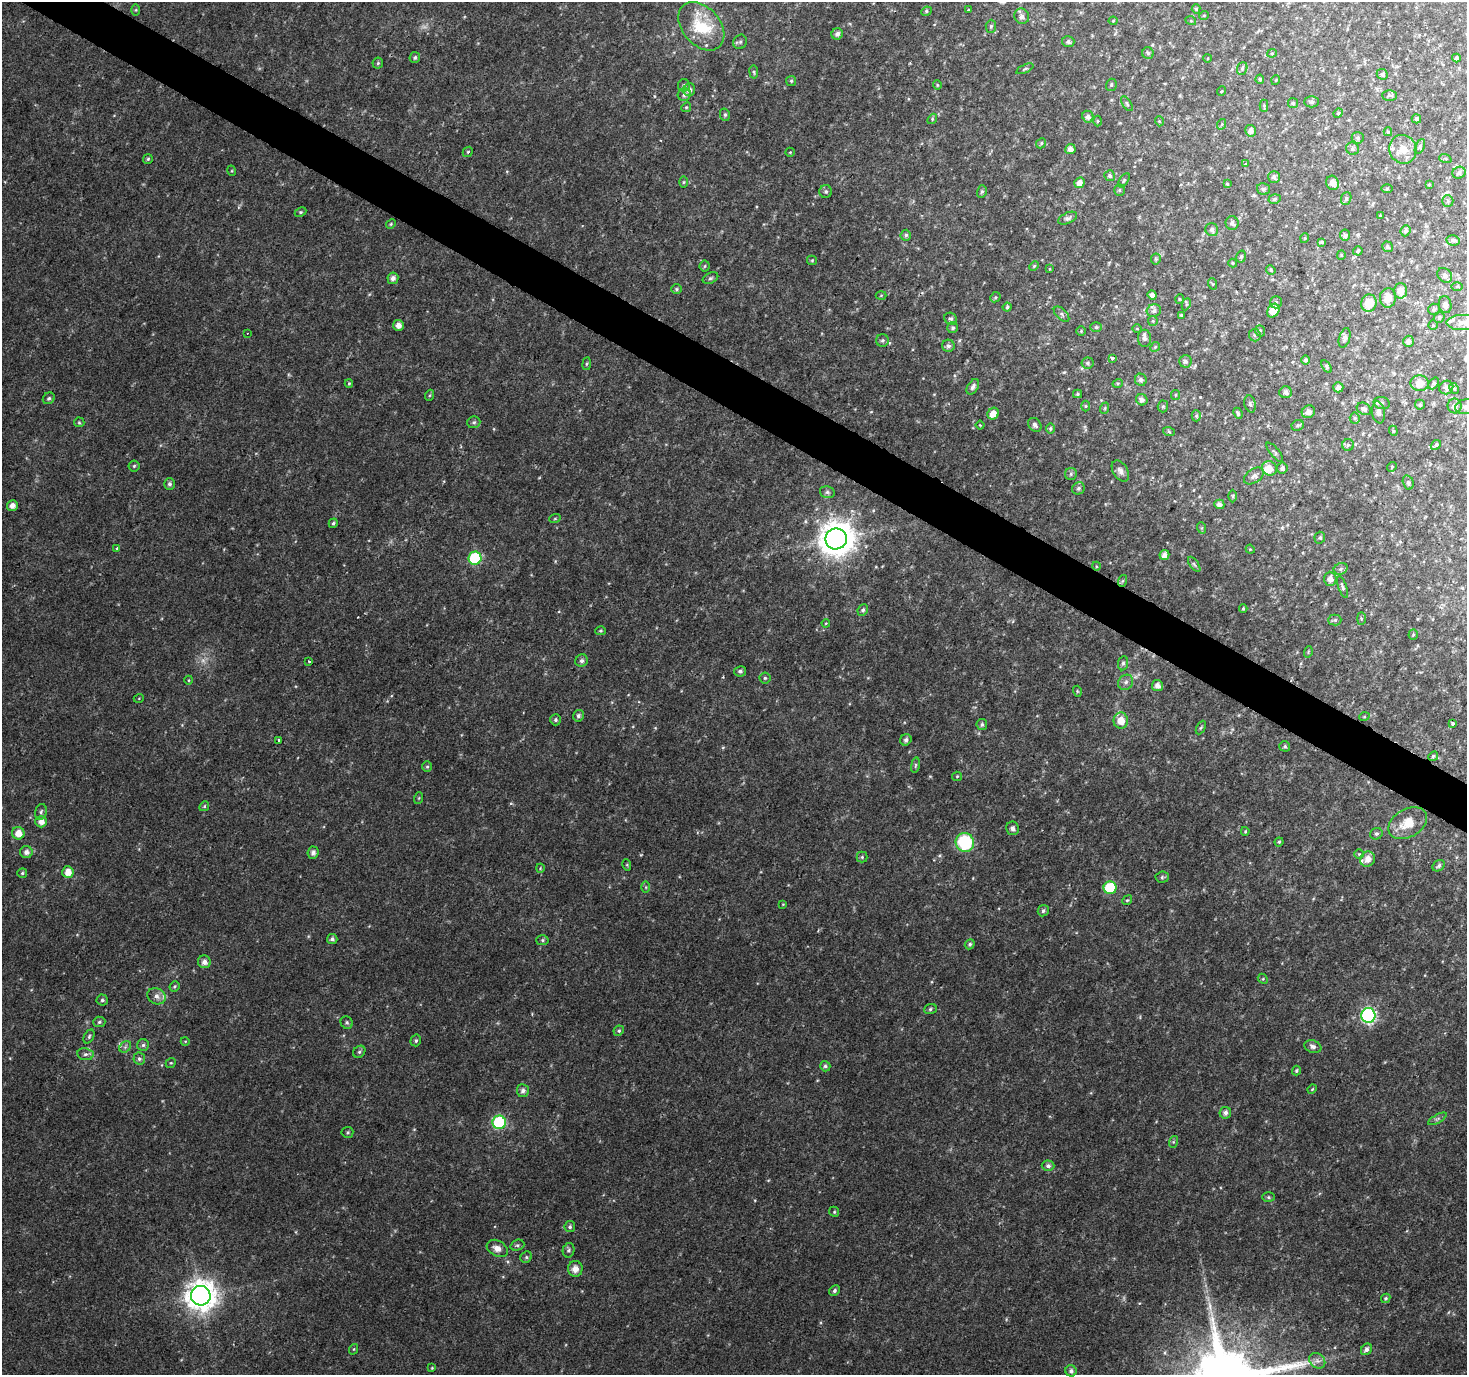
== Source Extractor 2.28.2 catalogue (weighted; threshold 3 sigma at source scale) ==
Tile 11 of 4 x 4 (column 3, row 3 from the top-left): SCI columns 2931-4395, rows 1564-2936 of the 5865 x 5939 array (HDU 1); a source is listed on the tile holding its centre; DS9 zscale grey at full resolution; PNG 1469 x 1377 px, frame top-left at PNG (2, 2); each listed source drawn as its Kron ellipse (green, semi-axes under 4 px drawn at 4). Shown black and unused: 3% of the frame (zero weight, under 2 of 3 exposures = <1% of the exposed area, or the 3 px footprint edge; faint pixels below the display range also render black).
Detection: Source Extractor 2.28.2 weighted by HDU 2 'WHT'; one run over the whole footprint, this tile lists its part. Background 0.0253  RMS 0.0055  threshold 0.0249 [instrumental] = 3 sigma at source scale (4.5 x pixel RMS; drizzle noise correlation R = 1.50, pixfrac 1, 0.0396/0.0396 arcsec/px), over >= 5 px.
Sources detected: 335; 3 too faint to see at this stretch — neither listed nor drawn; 7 inside a brighter listed object's ellipse — not listed separately; the other 325 listed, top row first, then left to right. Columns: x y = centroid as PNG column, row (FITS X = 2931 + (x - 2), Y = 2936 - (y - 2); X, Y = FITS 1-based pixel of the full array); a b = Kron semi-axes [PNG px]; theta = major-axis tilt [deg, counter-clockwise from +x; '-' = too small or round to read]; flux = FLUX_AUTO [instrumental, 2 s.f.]
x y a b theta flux
1196 9 5 4 - 0.88
136 10 6 4 89 0.67
968 10 3 2 - 0.33
926 11 5 4 - 0.84
1204 15 5 3 - 0.47
1022 16 8 7 - 2.6
1113 21 4 4 - 0.54
1191 21 5 3 - 0.52
701 26 27 18 -49 30
991 26 6 5 - 0.96
837 34 6 5 - 2.3
740 42 7 6 - 1.4
1068 42 6 5 - 1.5
1148 53 6 5 - 1.1
1272 53 4 4 - 0.62
415 57 5 5 - 1.1
1208 58 4 3 - 0.43
1456 58 4 4 - 1.7
378 63 6 5 - 0.82
1242 68 6 5 - 1
1025 69 9 4 24 0.9
754 72 6 4 -81 0.87
1382 74 6 5 - 1.3
1260 79 4 4 - 1.1
1276 80 5 3 - 0.43
791 81 5 5 - 0.86
684 85 6 6 - 1.4
937 85 5 4 - 0.61
1111 85 6 5 - 1.1
689 90 6 6 - 2.9
1222 91 5 3 - 0.47
684 95 7 6 - 2.1
1389 95 7 5 0 1.1
1312 102 7 5 0 1.2
1293 103 5 5 - 1
1127 104 8 4 -55 1.1
1264 106 6 4 -89 0.76
686 107 5 4 - 0.8
1338 113 5 4 - 0.66
725 115 6 5 - 1.1
1088 117 6 5 - 2.2
932 119 5 4 - 0.81
1416 119 5 4 - 1.1
1097 121 5 3 - 0.61
1159 121 5 3 - 0.51
1222 124 5 3 - 0.51
1251 131 6 5 - 2.2
1388 132 4 3 - 0.86
1358 138 6 5 - 1.1
1041 143 5 4 - 0.86
1420 146 8 4 65 0.91
1070 149 5 5 - 2.9
1352 149 7 6 - 1.2
1403 149 14 13 - 7
468 152 5 4 - 0.78
790 152 5 4 - 0.61
148 159 5 5 - 0.85
1445 159 6 4 -20 0.81
1246 164 4 4 - 0.79
232 171 5 3 - 0.52
1459 173 7 6 - 1.8
1110 176 5 5 - 1.5
1274 177 6 6 - 1.8
1124 180 8 4 55 0.84
684 182 6 4 89 0.69
1080 183 5 5 - 3.6
1332 183 7 6 - 3.3
1227 184 4 3 - 0.74
1429 184 4 4 - 0.49
1263 189 6 5 - 1.2
1387 189 5 4 - 0.59
1119 190 5 5 - 0.71
826 191 6 6 - 1.2
982 191 6 5 - 1.1
1346 198 6 5 - 1.1
1274 199 6 4 17 1
1448 201 6 5 - 0.94
301 212 6 4 26 0.88
1380 216 3 2 - 0.41
1068 218 10 5 25 1.9
1232 223 7 6 - 1.7
391 224 5 4 - 0.71
1212 230 6 6 - 2
1406 231 6 4 67 1.5
906 235 5 5 - 1.3
1345 235 5 5 - 1.7
1305 238 5 3 - 0.55
1453 240 7 5 -11 1.3
1322 242 3 3 - 0.9
1387 247 5 5 - 1.2
1358 251 5 4 - 0.86
1341 255 4 4 - 0.64
1241 257 6 5 - 1
1156 259 5 5 - 0.79
812 260 5 4 - 0.68
1233 263 4 4 - 0.59
705 266 5 5 - 0.8
1034 266 5 4 - 0.77
1050 269 4 2 - 0.37
1271 270 5 4 - 0.7
1445 275 8 6 -45 1.7
393 278 5 5 - 2.4
710 278 8 5 27 1.1
1213 284 6 3 -70 0.6
1457 286 6 4 1 0.72
676 289 5 5 - 0.87
1400 291 7 7 - 4.8
881 295 5 3 - 0.51
1152 295 5 4 - 2.5
995 297 5 4 - 0.79
1388 298 10 8 83 5.8
1179 299 5 3 - 0.52
1276 302 6 5 - 1.3
1369 303 9 7 75 11
1186 304 6 4 65 0.9
1445 305 8 6 -79 2.4
1007 307 4 4 - 0.93
1434 309 6 5 - 0.91
1154 311 7 6 - 1.7
1273 311 7 5 59 7.4
1062 314 9 5 -44 1.5
1181 315 3 3 - 0.64
1439 317 6 5 - 0.78
951 319 6 5 - 1.2
1153 321 5 4 - 0.7
1462 322 16 7 0 5.3
398 325 5 5 - 3.4
1433 325 4 4 - 0.55
1096 327 6 5 - 0.96
953 328 5 5 - 1.1
1137 329 5 3 - 0.45
1081 331 5 5 - 0.69
1260 331 6 4 -69 0.83
247 333 3 2 - 0.68
1255 335 6 6 - 1.1
1144 338 8 6 90 1.4
1345 338 10 5 73 1.8
882 340 6 6 - 1.5
1408 341 6 5 - 1.9
948 346 6 6 - 1.8
1155 347 5 4 - 0.65
1112 358 3 3 - 3.7
1305 360 4 4 - 1.3
1185 361 6 6 - 1.5
1087 363 6 5 - 1.1
587 364 6 3 82 0.79
1326 366 7 4 -57 0.89
1141 380 6 6 - 2
349 383 4 4 - 0.64
1118 383 5 3 - 0.68
1419 383 9 7 -5 6.3
1434 383 6 4 51 1.2
973 387 8 5 59 2.2
1338 387 5 5 - 2.6
1446 387 7 6 - 2
1454 388 5 4 - 0.83
1286 392 6 6 - 2.3
1077 394 4 4 - 0.75
430 395 6 3 70 0.71
1175 395 5 4 - 0.71
49 398 6 5 - 1.3
1142 400 6 5 - 2.3
1382 403 8 6 -14 1.5
1250 404 9 5 -75 1.7
1420 405 5 5 - 1.1
1086 406 5 3 - 0.54
1163 406 6 5 - 0.9
1454 406 7 7 - 2.6
1466 407 10 7 14 2.7
1105 408 6 3 72 0.69
1364 409 7 5 -30 2.3
1308 412 7 6 - 2.5
1379 412 11 6 -81 3.1
1238 413 6 4 -65 1.4
993 414 6 5 - 5.1
1196 416 6 4 -90 0.87
1355 418 5 5 - 0.94
79 422 5 5 - 0.78
474 422 6 6 - 1.3
980 425 4 3 - 0.5
1035 425 7 6 - 2.2
1298 425 6 5 - 1.1
1050 428 5 4 - 1
1393 431 5 4 - 0.79
1169 432 6 4 -19 0.75
1348 445 6 6 - 1.1
1436 445 5 4 - 0.8
1275 452 12 4 -50 1.2
134 466 5 5 - 0.94
1392 467 5 4 - 0.75
1269 468 8 7 - 5.8
1282 468 5 5 - 1.7
1120 471 11 7 -58 2.8
1071 474 6 6 - 1.2
1254 476 11 6 34 2.5
1408 482 7 5 -74 1.1
170 484 6 5 - 1.6
1078 488 6 6 - 1.6
827 492 7 5 -15 1.4
1233 496 6 4 -90 0.78
1219 504 5 4 - 2.3
12 505 5 5 - 3.4
555 518 6 3 20 0.64
333 523 5 4 - 1.1
1202 528 6 4 -72 0.74
1320 538 6 5 - 1.2
836 539 10 10 - 1200
117 548 3 3 - 0.86
1250 549 4 3 - 0.5
1164 555 5 4 - 2.9
475 558 6 6 - 45
1194 564 9 4 -54 1.1
1096 566 4 3 - 0.44
1341 569 7 5 21 1.4
1330 579 7 6 - 3.7
1122 581 6 4 70 0.75
1343 587 11 4 -70 1.2
1243 608 4 4 - 0.61
863 610 6 5 - 1.2
1361 619 6 3 90 0.68
1335 620 6 5 - 1
826 623 4 3 - 0.47
601 631 5 4 - 0.83
1413 634 5 4 - 0.69
1308 652 6 3 73 0.6
309 661 3 3 - 1.5
582 661 6 6 - 1.6
1123 663 7 5 80 1.4
740 671 6 5 - 1.3
765 678 5 5 - 0.97
189 680 4 3 - 0.45
1126 682 8 7 - 2
1157 685 5 5 - 3.1
1077 691 5 3 - 0.57
139 698 5 3 - 0.44
578 716 6 5 - 1.4
1364 717 5 3 - 0.52
556 720 5 5 - 1.2
1121 721 8 7 - 7
982 724 5 5 - 1.1
1453 724 3 3 - 3.5
1201 727 7 4 62 0.81
278 740 4 3 - 1.1
906 740 6 5 - 1.7
1285 746 5 5 - 0.95
1433 756 5 4 - 0.96
915 765 8 4 82 0.95
427 767 5 5 - 0.92
957 776 5 4 - 0.65
419 798 6 3 71 0.64
204 806 5 4 - 0.78
41 812 8 6 72 1.4
41 822 6 5 - 4
1408 823 21 14 30 11
1013 828 7 6 - 2.5
1245 831 4 3 - 0.56
18 833 6 6 - 6.1
1376 834 6 5 - 1.2
965 842 9 9 - 39
1279 842 4 4 - 0.75
26 852 6 6 - 2.6
313 853 6 5 - 2.3
1359 854 5 5 - 0.83
862 857 5 5 - 0.94
1368 859 8 7 - 4.8
627 865 5 3 - 0.58
1439 866 6 5 - 1.3
540 868 4 3 - 0.48
68 872 6 5 - 5.5
22 873 5 5 - 0.82
1162 877 6 5 - 1
646 887 6 4 -90 0.79
1110 888 6 6 - 38
1127 900 5 4 - 0.71
783 904 4 4 - 0.46
1043 911 6 5 - 1.4
332 939 5 5 - 1.4
542 940 6 5 - 1
970 944 5 4 - 1.1
204 962 6 6 - 2.7
1263 979 5 4 - 0.69
174 986 5 5 - 0.82
156 996 9 7 -28 2.8
102 1000 5 5 - 1.2
930 1009 6 5 - 1
1368 1015 7 7 - 110
99 1022 6 5 - 1.2
347 1023 6 6 - 1.2
619 1031 5 4 - 0.95
89 1036 7 5 64 1.1
416 1040 6 5 - 1.1
185 1041 4 3 - 0.45
143 1045 6 6 - 1.3
1313 1046 9 6 -17 1.9
125 1047 6 5 - 1.3
359 1052 7 5 45 1.1
85 1054 8 6 -10 1.6
139 1059 6 6 - 1.4
171 1063 5 4 - 0.75
825 1066 5 5 - 1.1
1296 1070 5 4 - 0.82
1312 1089 5 4 - 0.6
523 1091 6 6 - 2.2
1225 1113 6 5 - 2.1
1437 1119 10 3 29 1
499 1122 6 6 - 63
347 1132 6 5 - 0.92
1173 1142 6 4 72 0.76
1048 1166 6 5 - 1.8
1268 1197 6 5 - 0.87
834 1212 5 4 - 0.82
570 1227 5 5 - 1.2
517 1245 7 5 19 1.1
497 1248 11 7 -29 4.4
569 1250 7 6 - 1.3
526 1257 6 5 - 0.99
575 1269 8 7 - 4.1
834 1291 6 5 - 1.3
201 1296 10 10 - 800
1386 1298 5 4 - 0.99
354 1349 5 3 - 0.48
1366 1349 6 5 - 1.8
1317 1361 8 7 - 2.2
432 1368 4 4 - 0.48
1071 1371 6 5 - 1.7
Isophote crosses this tile's border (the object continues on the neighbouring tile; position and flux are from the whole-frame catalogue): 1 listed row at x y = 1466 407
Unlisted compact peaks at least as high as the median listed source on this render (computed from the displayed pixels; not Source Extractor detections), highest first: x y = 1210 1306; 930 776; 723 747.